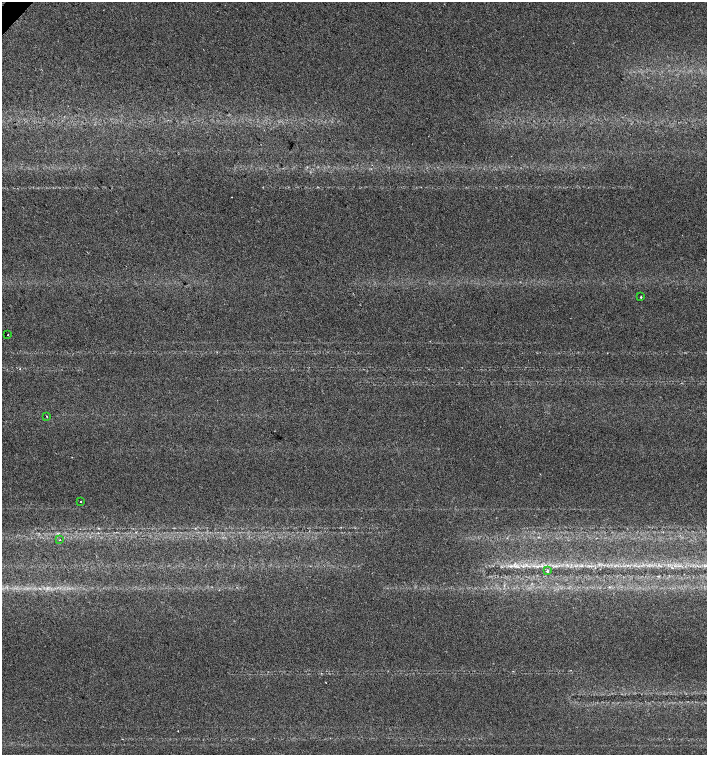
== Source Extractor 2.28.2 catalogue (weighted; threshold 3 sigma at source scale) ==
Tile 11 of 4 x 4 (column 3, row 3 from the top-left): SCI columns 2976-4385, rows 1511-3016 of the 6017 x 6028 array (HDU 1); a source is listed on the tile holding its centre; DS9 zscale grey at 2 x 2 block average (1 PNG px = mean of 2 x 2 image px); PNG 709 x 757 px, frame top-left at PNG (2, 2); each listed source drawn as its Kron ellipse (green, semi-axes under 4 px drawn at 4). Shown black and unused: <1% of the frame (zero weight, under 2 of 3 exposures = <1% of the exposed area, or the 3 px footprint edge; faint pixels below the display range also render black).
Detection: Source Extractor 2.28.2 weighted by HDU 2 'WHT'; one run over the whole footprint, this tile lists its part. Background 0.0491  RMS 0.0071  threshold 0.0321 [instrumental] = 3 sigma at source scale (4.5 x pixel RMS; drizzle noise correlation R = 1.50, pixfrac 1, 0.0396/0.0396 arcsec/px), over >= 5 px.
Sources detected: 6; all 6 listed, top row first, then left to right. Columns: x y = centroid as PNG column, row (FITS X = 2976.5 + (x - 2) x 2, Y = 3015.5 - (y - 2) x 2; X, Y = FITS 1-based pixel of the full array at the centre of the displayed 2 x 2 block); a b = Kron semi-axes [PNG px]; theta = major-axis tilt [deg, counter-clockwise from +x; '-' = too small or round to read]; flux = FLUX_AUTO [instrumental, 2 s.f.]
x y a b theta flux
641 297 2 2 - 1.8
8 335 2 2 - 0.97
47 416 2 2 - 1.4
81 501 2 2 - 2.8
60 539 2 2 - 0.89
547 571 2 2 - 31